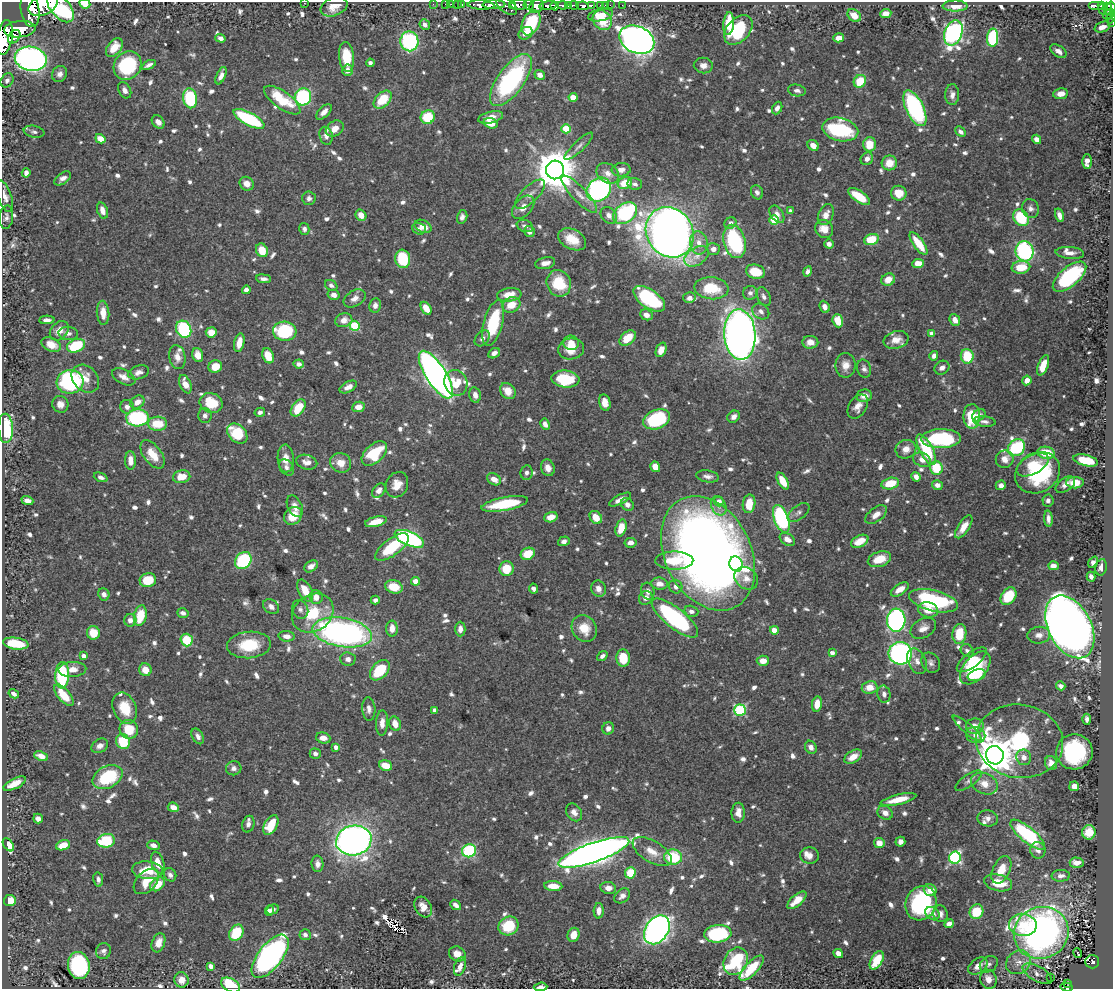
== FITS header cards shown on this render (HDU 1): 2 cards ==
NAXIS1  =                 1111
NAXIS2  =                  987

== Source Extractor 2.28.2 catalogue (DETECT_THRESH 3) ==
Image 1111 x 987 px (HDU 1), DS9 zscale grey, 1 PNG px = 1 image px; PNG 1115 x 991 px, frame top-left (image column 1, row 987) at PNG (2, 2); each listed source drawn as its Kron ellipse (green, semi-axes under 4 px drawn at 4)
Background 0.832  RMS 0.011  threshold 0.0333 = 3 sigma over >= 5 px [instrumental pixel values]
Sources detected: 935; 1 with non-positive FLUX_AUTO (blend fragments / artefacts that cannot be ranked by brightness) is neither listed nor drawn; of the other 934, the 500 brightest by FLUX_AUTO listed and drawn (434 fainter detections omitted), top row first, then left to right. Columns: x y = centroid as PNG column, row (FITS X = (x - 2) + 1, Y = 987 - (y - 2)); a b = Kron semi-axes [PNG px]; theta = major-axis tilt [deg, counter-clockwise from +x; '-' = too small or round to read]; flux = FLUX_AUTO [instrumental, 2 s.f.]
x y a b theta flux
304 3 2 2 - 5.7
85 4 5 4 - 15
433 4 2 2 - 9.8
445 4 2 2 - 9.3
451 4 2 2 - 13
457 4 2 2 - 13
43 5 15 9 26 3300
462 5 3 2 - 23
481 5 13 4 -3 1000
494 5 11 3 2 1200
512 5 3 2 - 150
519 5 8 5 -2 720
529 5 5 5 - 330
562 5 5 3 - 360
574 5 4 3 - 390
591 5 3 3 - 150
600 5 3 3 - 26
605 5 2 2 - 6.6
610 5 2 2 - 10
622 5 2 2 - 6.9
1097 5 8 3 0 150
506 6 12 7 -39 380
536 6 7 6 - 870
548 6 9 4 7 800
555 6 4 3 - 510
569 6 4 4 - 270
583 6 6 4 -7 320
955 6 12 5 -1 8.8
1102 6 3 3 - 120
334 7 14 9 21 8.4
1111 7 5 3 - 310
60 8 17 10 -50 180
1103 9 5 3 - 73
1108 9 6 3 -80 130
30 10 17 9 -81 3500
886 14 5 4 - 6.8
1108 14 6 3 34 110
601 15 13 6 11 9.2
854 15 7 5 -40 9.3
1111 17 7 3 68 47
602 20 10 8 -47 20
1111 22 4 2 - 31
531 23 13 8 65 42
729 24 11 5 85 21
425 25 6 5 - 3.4
1102 27 8 5 19 5.4
20 29 16 8 6 2500
738 30 17 11 48 49
526 33 7 6 - 7.4
953 33 13 9 70 210
5 37 18 8 81 2700
14 37 7 5 52 320
220 38 5 4 - 4
839 38 5 4 - 6.9
993 38 9 5 86 60
637 40 18 13 -24 650
409 41 10 9 - 91
114 48 10 6 53 13
1058 51 9 5 -36 4.8
346 57 15 7 -84 24
31 59 16 12 -11 330
370 63 4 4 - 2.6
149 65 7 3 27 2.8
703 65 9 7 -7 5.2
127 66 15 13 54 56
347 70 6 5 - 5.8
60 74 8 7 - 4
540 75 5 4 - 4.8
221 76 9 4 65 4.8
7 80 7 6 - 3
511 80 30 13 54 130
860 81 7 5 51 21
125 90 8 6 -61 3.7
797 90 9 5 -11 2.8
1061 94 7 5 7 5.8
952 95 10 7 -90 4.2
303 97 8 8 - 72
573 97 4 4 - 12
190 98 10 7 -81 65
282 100 21 8 -35 35
383 100 10 6 46 23
777 108 6 5 - 3.7
915 108 19 9 -65 130
324 112 10 5 45 4.3
428 117 7 6 - 27
491 117 13 5 14 8.1
249 119 17 6 -28 77
158 122 7 5 -48 4
491 123 7 5 -18 11
335 129 10 7 35 7
566 129 5 4 - 26
840 129 18 11 -13 65
34 132 10 6 -10 2.6
961 132 6 4 -44 3.1
326 136 9 6 -75 3.4
100 139 5 4 - 9.1
1037 139 5 4 - 4.6
870 144 7 6 - 16
813 145 6 5 - 5.5
579 146 19 5 44 3.9
867 159 7 6 - 4.1
1087 161 7 4 89 5.1
889 163 8 7 - 11
555 170 9 9 - 2800
621 170 9 6 4 3.8
26 173 5 4 - 3.3
608 173 12 9 -34 6.2
63 178 9 5 34 3.9
625 183 7 6 - 17
247 184 7 6 - 5.7
635 184 7 5 -13 2.6
599 189 13 11 41 140
757 192 7 6 - 2.7
899 193 8 7 - 13
530 194 19 8 44 6.8
579 194 25 7 -46 8.3
5 196 17 6 -70 5.4
859 196 12 5 -34 20
309 198 7 6 - 3.2
523 207 13 8 48 7.6
1030 208 9 8 - 3.7
103 210 8 5 -70 6.1
791 211 4 4 - 3.6
625 213 13 9 36 85
777 214 10 6 -55 4.5
361 215 6 5 - 7.5
609 215 9 7 -53 4.3
826 215 11 7 65 6
1059 215 7 4 -74 4
6 217 12 7 83 3.1
462 217 7 5 76 3
1021 218 9 7 -53 38
774 220 5 4 - 30
730 223 6 5 - 3.6
423 226 9 6 -26 7.4
525 226 8 6 -22 3
304 229 6 5 - 2.6
419 229 7 5 -19 3
824 229 9 8 - 10
529 231 6 5 - 3.4
670 232 26 23 -55 940
572 239 15 10 -27 15
871 239 7 5 16 24
734 241 17 10 -76 85
699 243 11 8 -82 7.6
829 244 5 4 - 3.6
919 244 13 5 -54 21
713 249 6 6 - 3.7
262 250 7 6 - 13
1024 251 10 9 - 110
1070 253 14 6 -4 5.1
697 256 13 8 32 6
403 259 9 7 -82 38
545 263 10 6 11 6.2
918 264 5 4 - 14
1021 267 9 6 8 18
808 271 5 4 - 3
755 272 10 7 -13 19
1069 277 20 9 40 74
263 279 7 4 -6 2.8
888 280 7 6 - 8.8
559 283 13 12 - 33
331 285 7 5 -32 2.8
711 288 17 11 -5 24
246 290 4 4 - 3.3
750 293 7 7 - 2.7
334 295 6 5 - 4
509 295 12 7 6 11
764 297 10 6 -67 2.9
355 298 12 8 32 5.1
689 298 6 5 - 3.4
649 299 18 9 -35 81
375 305 7 6 - 3.9
511 305 9 7 27 12
825 307 6 4 -65 4.3
426 308 7 4 -58 10
761 311 9 7 -35 3.4
103 313 12 6 -86 9.5
646 315 6 5 - 4.6
47 320 7 4 3 3.2
344 320 9 6 14 6.5
955 320 6 5 - 5.4
838 321 6 5 - 16
493 323 24 9 75 46
355 326 5 5 - 46
184 329 9 7 -61 71
59 331 11 8 47 7.8
285 331 12 9 -4 55
211 332 5 5 - 9.2
68 333 10 6 -5 3
932 334 4 4 - 7.5
740 335 25 15 -86 670
482 338 9 6 48 3.3
628 338 9 6 41 15
896 340 13 8 15 7.5
810 342 8 6 0 7.4
239 343 9 5 78 9.6
571 343 8 7 - 9.3
51 344 10 6 -25 9.6
76 346 9 6 21 38
571 349 13 10 8 12
661 350 7 5 67 8
494 353 6 5 - 3.7
198 355 7 5 -72 7.5
268 356 8 5 -67 13
934 356 5 4 - 3.3
967 356 7 6 - 29
177 357 12 8 -78 6.6
299 364 5 4 - 3.8
846 365 12 10 -89 7.5
1043 365 11 5 69 13
215 366 7 6 - 12
942 368 8 6 35 3.6
864 369 9 7 -73 3
139 372 11 6 17 3.8
436 375 27 10 -57 580
124 377 13 7 -28 5.2
85 379 15 12 -46 10
565 379 14 8 -5 34
1027 380 5 4 - 7.1
70 382 13 11 7 110
456 383 13 11 -69 17
185 384 10 5 -67 8.6
348 387 9 5 29 4.3
508 391 9 7 -48 9.3
475 395 8 5 -77 3.5
864 396 8 6 9 5
137 402 7 6 - 7.2
605 402 8 5 -77 6.7
211 403 11 9 -22 23
60 404 8 8 - 5
127 407 7 6 - 3.9
358 407 6 5 - 7.4
858 407 13 9 56 6.2
298 408 9 6 54 21
260 412 5 4 - 2.8
979 415 7 5 37 3.3
205 416 7 7 - 3.1
972 416 12 8 -89 30
734 417 7 5 39 4.2
137 418 11 8 3 89
657 419 14 9 22 58
984 421 11 5 -7 3.2
157 424 9 7 1 20
545 424 6 4 -61 4.2
6 428 14 7 -88 45
237 433 11 8 -45 31
941 439 20 9 1 75
1016 448 9 7 41 85
906 449 10 9 - 6.7
926 450 17 6 -62 46
374 453 15 9 43 36
1046 453 8 6 -8 23
153 454 16 9 -53 13
286 458 14 8 -86 9.1
1005 459 9 8 - 6.5
130 460 9 5 -88 7.4
922 460 9 6 -25 5.8
1086 460 12 5 -14 29
307 462 11 7 -14 5.6
341 463 10 9 - 9.7
1033 465 17 9 29 15
286 467 9 6 -51 2.8
655 467 5 4 - 11
548 468 8 6 -72 5.4
936 468 7 6 - 27
527 473 7 6 - 2.8
1037 473 23 19 31 71
708 476 11 6 -9 3.3
101 477 7 4 -21 2.9
182 477 9 6 10 13
916 477 5 4 - 4.1
494 479 7 5 -30 7.2
783 481 9 4 -60 13
890 483 9 5 13 19
1075 483 9 5 1 14
397 485 13 10 64 9.4
937 485 5 4 - 4.7
1001 485 5 4 - 3.6
1065 485 11 6 34 4.9
379 491 8 5 52 4.6
620 499 12 4 27 4.7
1048 500 6 5 - 2.6
27 501 6 4 -19 5.3
719 501 5 4 - 5
505 504 23 6 11 39
627 504 7 5 -41 4
749 504 9 6 82 15
295 506 11 7 -63 5.3
719 506 10 7 -65 4
798 513 12 7 38 3.3
876 515 12 7 38 6.5
293 516 10 8 46 16
551 517 7 5 18 7.2
596 517 7 5 -52 11
781 519 14 7 -70 110
1048 519 8 4 -85 3.3
376 522 11 5 14 12
964 527 13 5 57 8.8
621 528 9 5 74 13
409 539 16 7 -23 160
787 539 8 5 -31 5.4
564 541 6 4 20 3.5
860 541 9 5 27 13
631 543 6 5 - 4.2
392 547 20 8 36 36
708 553 60 43 -63 940
528 554 7 6 - 16
879 559 12 7 18 15
243 560 9 7 51 66
674 561 19 9 0 22
1093 562 6 4 53 3.2
736 564 7 6 - 18
311 566 7 5 34 4
1053 566 5 4 - 5.8
1101 567 8 5 78 4
507 569 7 7 - 17
1091 577 5 4 - 3.4
746 578 13 10 -39 6.2
148 580 8 7 - 22
416 581 4 4 - 9.3
659 584 8 6 -7 5.5
394 587 9 6 -16 16
676 587 7 6 - 3.7
533 589 5 4 - 2.6
598 589 8 7 - 5.1
900 589 10 5 33 7.8
305 591 12 6 -62 14
648 591 9 6 -73 4.3
104 594 6 5 - 3.4
1008 596 9 6 52 30
316 597 7 6 - 7.5
646 598 7 6 - 4.1
375 600 4 4 - 2.8
933 601 25 10 -14 94
271 607 9 6 -40 3.7
300 609 9 8 - 3.4
928 610 10 7 -14 11
691 611 7 5 -17 3.5
183 613 6 4 -17 3.2
313 613 22 18 36 33
140 616 10 6 78 23
675 618 28 10 -38 110
130 620 6 6 - 4.1
896 620 11 9 86 200
1070 627 34 21 -62 1100
584 628 14 12 -55 14
923 628 14 9 29 6.5
392 629 8 5 89 7
460 629 7 5 -90 4.6
774 630 4 4 - 12
342 632 30 14 -10 260
93 633 7 6 - 14
959 634 10 7 82 22
1039 635 11 8 4 5.3
287 636 8 5 -5 5.7
187 640 6 6 - 24
16 644 13 6 -8 33
249 645 22 13 5 30
967 651 7 6 - 2.8
832 653 4 4 - 4.4
900 653 11 11 - 210
84 656 4 4 - 4.4
602 656 6 4 37 2.8
623 658 8 6 -85 21
348 659 7 6 - 3.9
972 660 18 7 38 13
763 661 6 5 - 8.7
917 661 13 9 -66 5.7
931 663 11 8 -56 3.5
975 668 19 11 49 50
72 669 14 7 3 7.5
145 670 6 6 - 8.6
380 670 12 7 46 33
62 675 13 7 87 61
977 675 9 5 19 10
1061 686 5 4 - 3.2
870 687 8 6 9 9.8
14 694 5 4 - 2.9
884 694 8 6 -77 3.9
64 695 13 6 -50 19
817 704 8 5 80 10
125 708 16 11 -67 21
369 709 12 6 -86 3.6
435 710 4 4 - 2.7
740 710 6 5 - 73
1087 719 5 4 - 2.8
382 723 12 6 87 5.4
395 724 7 5 -70 7.5
975 726 9 7 7 8.2
608 728 6 5 - 4
967 728 19 5 -41 3.2
129 729 9 9 - 19
976 735 10 8 -12 4.7
198 736 8 5 -61 3.4
323 738 7 5 -17 6.2
1020 741 44 37 -10 76
123 742 8 6 -63 25
100 746 9 6 31 4.2
336 747 4 4 - 4.4
811 747 7 5 -59 4.5
1074 752 18 17 - 79
315 754 6 5 - 3
995 755 9 9 - 2000
41 756 7 4 -23 7.1
853 757 10 5 32 10
1024 757 8 7 - 5
1051 763 7 6 - 5.1
386 766 6 5 - 13
234 768 8 7 - 3.3
108 777 16 10 27 44
969 781 15 6 35 3.5
15 784 12 5 26 9.7
984 784 14 10 -25 10
1074 786 5 4 - 9
898 799 18 5 13 15
173 807 6 4 -24 6.3
574 812 9 7 -54 4.9
738 813 10 6 89 6.2
885 813 8 6 -34 5.2
988 818 10 8 -10 4.4
38 819 5 4 - 3.5
248 824 8 6 75 3.4
271 825 11 6 60 22
1089 832 7 6 - 17
1028 835 21 7 -40 86
354 840 18 15 11 560
106 841 9 7 11 45
900 842 5 4 - 3.7
879 843 5 5 - 8.5
8 845 7 4 -55 7.9
63 845 7 4 20 13
153 845 6 4 -18 4.5
1038 850 8 7 - 3.9
469 851 7 6 - 68
594 852 37 9 19 990
652 852 22 10 -31 11
809 855 9 8 - 5.8
673 857 9 7 -4 37
955 858 6 6 - 110
158 863 11 6 -73 9.3
1077 863 7 5 -2 6.5
317 864 8 6 -86 4.2
147 870 16 9 -6 22
1001 870 15 8 64 12
630 873 6 5 - 25
170 875 7 5 -59 2.9
1061 876 9 6 3 3.4
98 879 7 4 -81 2.8
146 881 15 9 45 14
998 883 14 8 -12 18
157 884 8 6 38 14
553 886 9 5 -4 8.8
608 888 8 6 -9 5.8
930 890 6 6 - 6.7
622 896 9 6 40 4.4
10 900 6 5 - 12
797 900 12 5 41 13
921 903 18 15 64 85
456 905 6 4 -41 3.7
423 907 11 8 -59 8.9
273 909 6 4 28 3.5
269 910 5 4 - 3.2
599 911 8 5 88 5.3
976 912 7 6 - 26
932 914 8 6 -38 4.8
940 914 8 7 - 3.7
949 924 5 4 - 6
1023 925 14 11 -7 14
508 926 10 9 - 28
657 930 16 11 56 390
236 933 8 6 55 33
1041 933 28 25 25 360
718 934 13 8 5 74
305 935 5 5 - 2.9
574 935 7 6 - 10
158 943 10 6 69 8.1
103 951 8 7 - 3
838 953 5 4 - 6.2
1077 953 5 3 - 7.9
457 954 8 7 - 7.2
270 956 26 12 52 270
877 960 10 5 60 23
736 961 14 11 59 71
1018 962 13 11 36 8.6
1092 962 7 6 - 130
989 964 9 7 35 3.2
79 965 13 11 -79 110
211 966 4 4 - 4.6
460 966 10 5 70 4.7
978 966 11 7 38 7.3
752 968 16 6 46 26
1037 974 16 7 -30 4.8
1051 978 3 2 - 4
988 979 10 8 -72 8.2
181 980 7 7 - 7.6
1068 983 3 2 - 7.5
230 985 10 6 -29 31
541 987 7 3 5 4.1
1066 987 6 3 -12 34
At the frame edge (FLAGS 8, measured only in part): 13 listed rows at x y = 304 3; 85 4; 43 5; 1111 7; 60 8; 30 10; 1111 17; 1111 22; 5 37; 5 196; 230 985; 541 987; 1066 987
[434 fainter detections neither listed nor drawn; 1 non-positive-flux detection neither listed nor drawn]